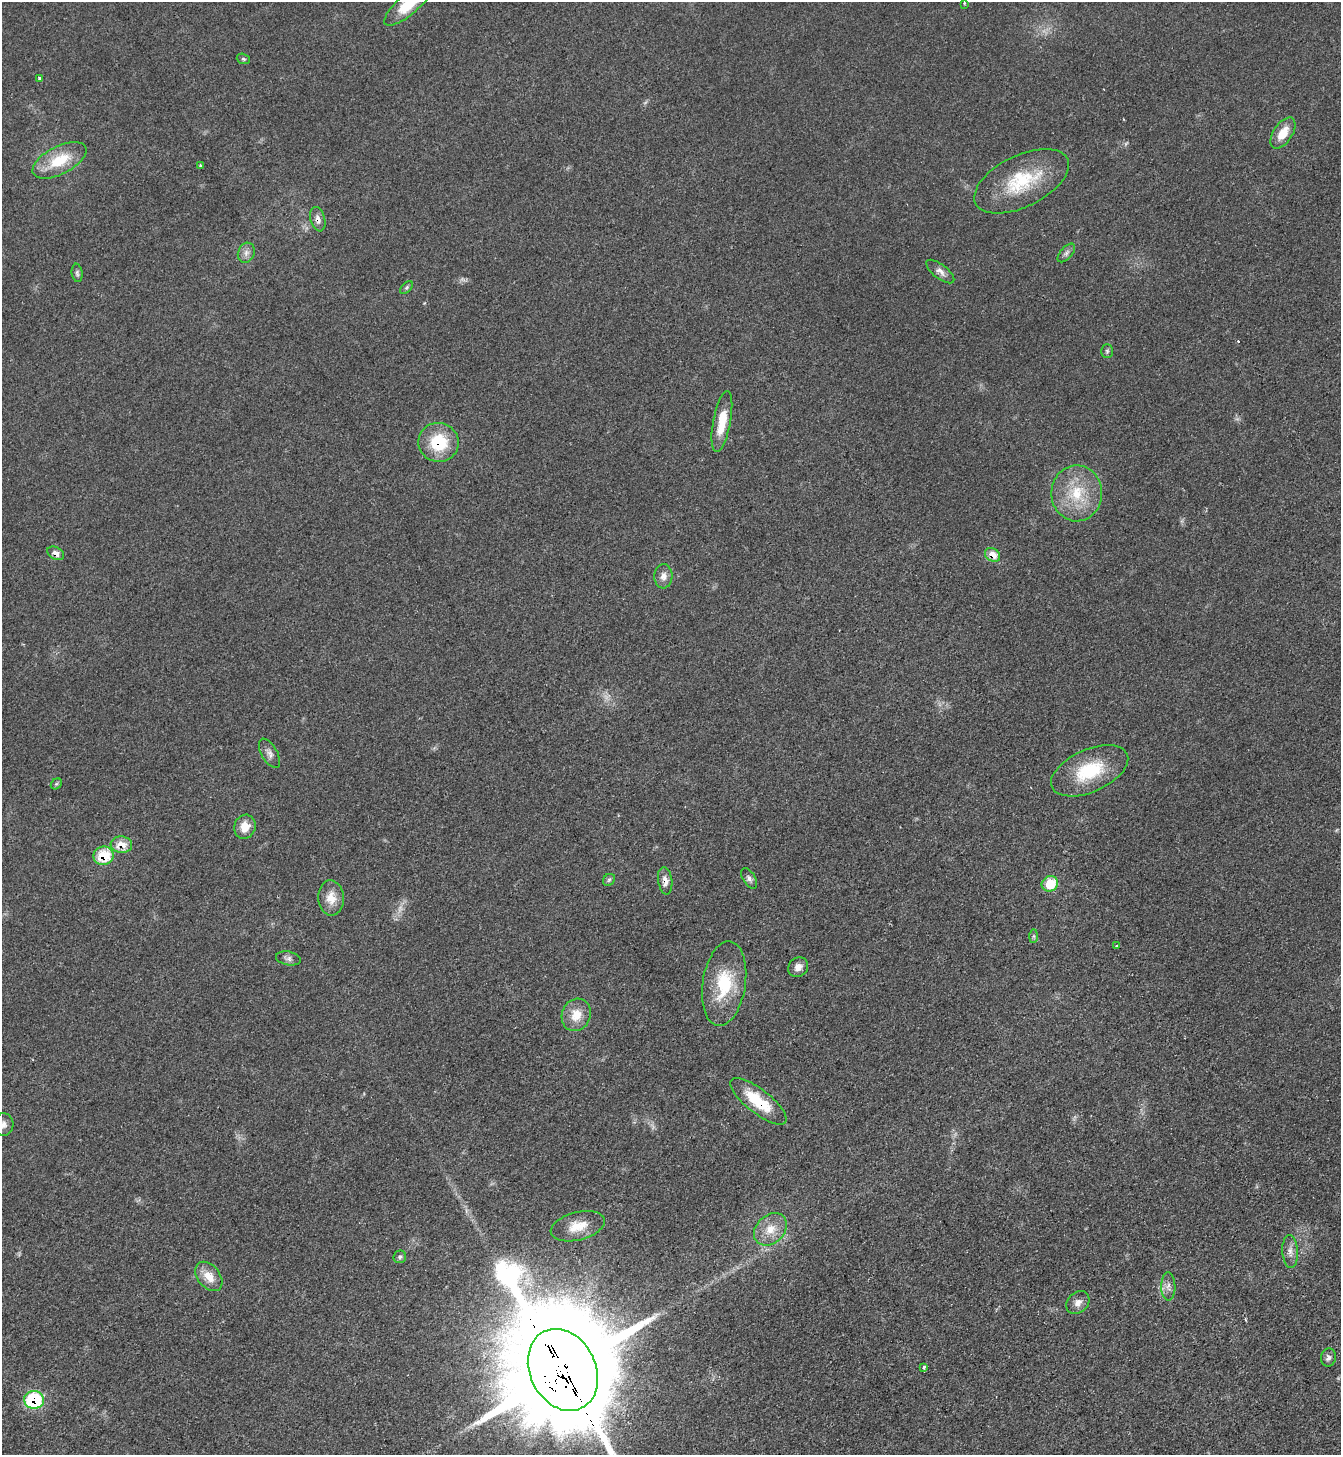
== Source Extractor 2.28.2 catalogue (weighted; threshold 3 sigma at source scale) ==
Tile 6 of 4 x 4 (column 2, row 2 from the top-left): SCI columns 1493-2831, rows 2905-4357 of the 5801 x 5809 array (HDU 1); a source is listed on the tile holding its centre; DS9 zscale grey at full resolution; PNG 1343 x 1457 px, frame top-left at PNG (2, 2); each listed source drawn as its Kron ellipse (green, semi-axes under 4 px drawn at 4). Shown black and unused: <1% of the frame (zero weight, under 2 of 3 exposures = <1% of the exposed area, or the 3 px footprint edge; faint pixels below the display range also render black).
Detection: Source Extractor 2.28.2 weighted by HDU 2 'WHT'; one run over the whole footprint, this tile lists its part. Background 0.0505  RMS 0.0069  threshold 0.0312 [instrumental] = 3 sigma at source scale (4.5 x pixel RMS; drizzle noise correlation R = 1.50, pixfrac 1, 0.05/0.05 arcsec/px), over >= 5 px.
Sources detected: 54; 2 too faint to see at this stretch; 1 cosmic-ray / hot-pixel residue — neither listed nor drawn; the other 51 listed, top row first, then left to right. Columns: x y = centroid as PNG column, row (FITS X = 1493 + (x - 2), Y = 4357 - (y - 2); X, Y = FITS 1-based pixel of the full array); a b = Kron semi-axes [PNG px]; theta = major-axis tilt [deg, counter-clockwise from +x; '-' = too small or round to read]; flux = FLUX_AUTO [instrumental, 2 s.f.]
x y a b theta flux
964 3 2 2 - 0.79
409 4 31 10 41 26
243 59 7 5 -20 1.1
39 78 3 3 - 1.3
1283 133 17 9 56 12
59 160 29 14 27 24
201 166 4 3 - 1
1022 181 51 25 26 44
318 219 12 7 -76 4
246 253 10 8 66 3.6
1066 253 11 6 48 2.3
940 271 17 7 -38 4.2
77 273 9 5 -82 1.7
406 288 8 5 46 1.3
1107 351 7 5 -90 1.4
722 421 31 8 79 17
439 442 20 19 - 30
1077 493 28 25 -89 31
56 553 9 6 -30 5.1
992 555 8 6 -35 9.8
663 576 12 9 88 4.6
269 753 16 8 -60 3.7
1090 771 41 21 24 39
56 784 6 4 43 1
245 827 12 10 71 9.6
121 845 11 8 -6 10
104 856 10 9 - 24
749 878 11 6 -58 2.4
609 880 7 5 44 1.4
665 881 14 7 -81 4.6
1050 884 8 7 - 22
331 898 17 13 -87 10
1034 936 7 4 90 1.2
1116 946 3 2 - 0.62
288 958 12 6 -11 2.9
798 967 10 9 - 4.6
724 984 43 21 81 37
576 1015 16 14 66 12
758 1101 34 12 -38 29
3 1124 11 10 - 4.1
578 1226 28 14 15 14
770 1229 18 14 44 12
1290 1251 16 7 -86 4.9
400 1257 6 6 - 1.6
209 1276 17 11 -50 10
1168 1287 14 7 -89 4
1078 1302 13 10 45 4.8
1328 1358 9 7 78 2.7
924 1367 4 3 - 1.2
563 1370 43 33 -64 20000
34 1400 10 9 - 50
Overlapping masked pixels (flux is a lower limit): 10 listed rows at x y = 318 219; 439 442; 56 553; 992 555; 121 845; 104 856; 665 881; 758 1101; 563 1370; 34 1400
Isophote crosses this tile's border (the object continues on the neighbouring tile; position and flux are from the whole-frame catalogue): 3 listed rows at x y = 409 4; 3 1124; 563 1370